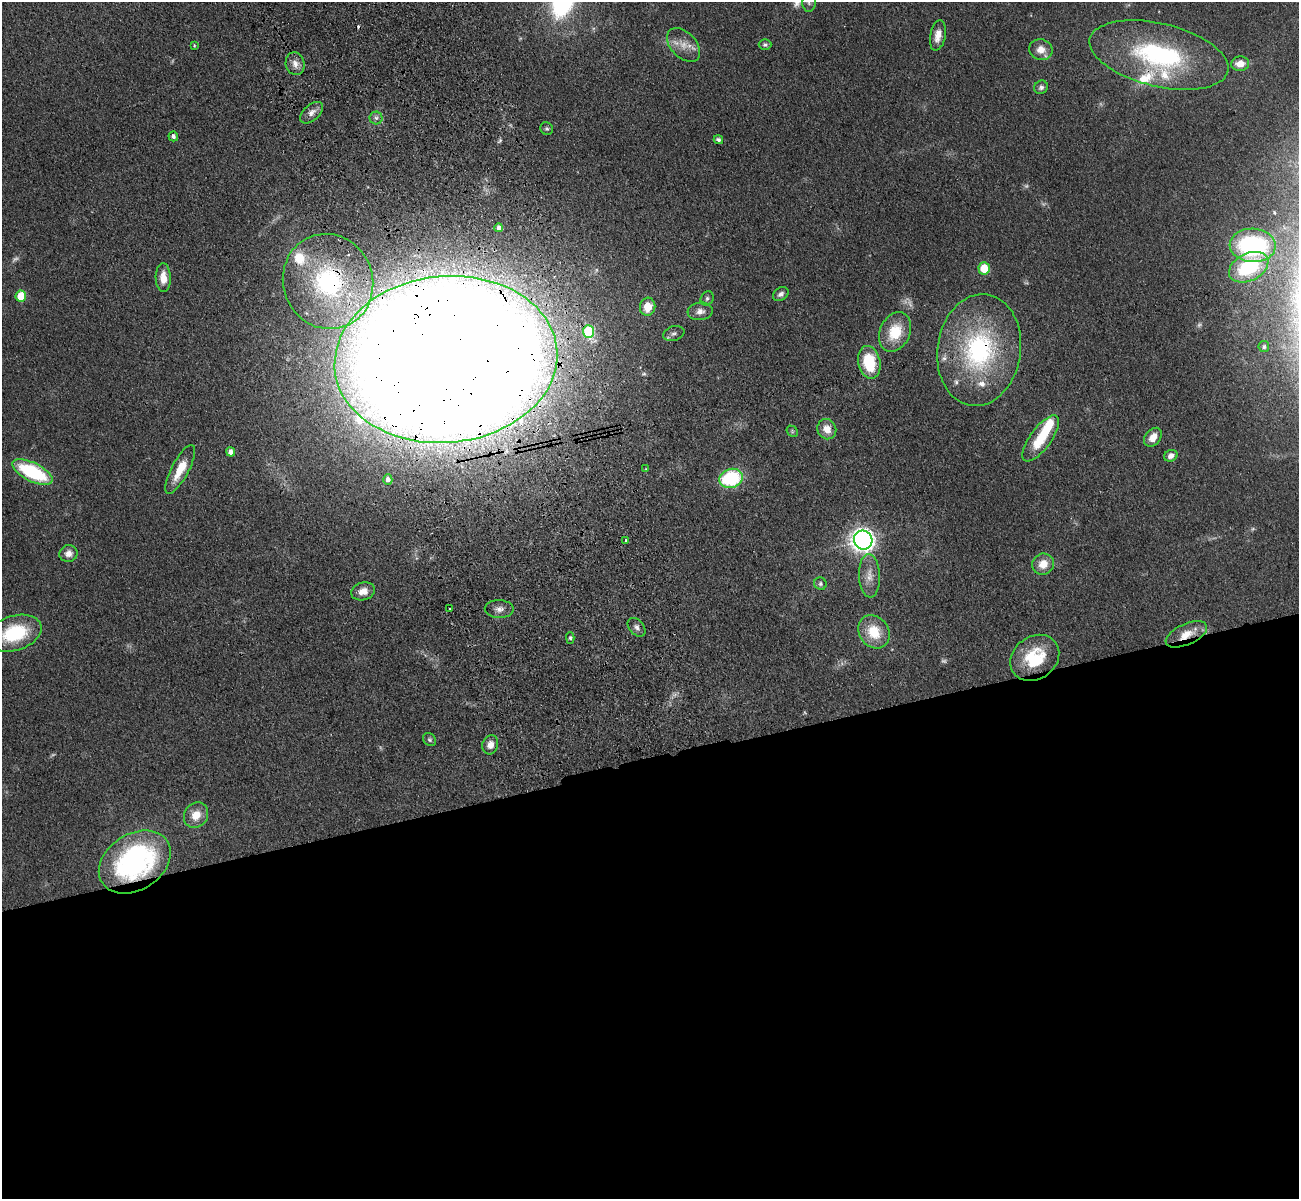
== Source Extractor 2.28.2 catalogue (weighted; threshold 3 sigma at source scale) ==
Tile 15 of 4 x 4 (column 3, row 4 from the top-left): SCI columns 2709-4005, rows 308-1504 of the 5417 x 5283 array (HDU 1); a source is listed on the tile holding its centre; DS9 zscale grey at full resolution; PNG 1301 x 1201 px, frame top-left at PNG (2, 2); each listed source drawn as its Kron ellipse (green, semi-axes under 4 px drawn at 4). Shown black and unused: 37% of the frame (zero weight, under 3 of 4 exposures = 6% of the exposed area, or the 3 px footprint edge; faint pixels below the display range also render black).
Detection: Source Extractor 2.28.2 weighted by HDU 2 'WHT'; one run over the whole footprint, this tile lists its part. Background 0.0437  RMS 0.0057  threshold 0.0256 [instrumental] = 3 sigma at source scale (4.5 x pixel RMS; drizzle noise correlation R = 1.50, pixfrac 1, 0.05/0.05 arcsec/px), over >= 5 px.
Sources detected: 77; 6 too faint to see at this stretch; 1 cosmic-ray / hot-pixel residue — neither listed nor drawn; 7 inside a brighter listed object's ellipse — not listed separately; the other 63 listed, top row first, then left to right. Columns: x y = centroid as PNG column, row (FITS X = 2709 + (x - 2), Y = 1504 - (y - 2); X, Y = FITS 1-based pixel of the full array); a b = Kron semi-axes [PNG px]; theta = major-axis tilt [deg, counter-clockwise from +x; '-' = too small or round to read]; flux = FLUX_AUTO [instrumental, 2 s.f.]
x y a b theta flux
809 2 9 6 -90 2.5
938 35 15 7 79 5.6
683 45 20 12 -46 8.1
765 45 6 5 - 1.3
194 46 4 3 - 0.51
1041 50 12 10 -14 6.2
1159 55 71 31 -13 88
295 64 11 9 -76 4.2
1240 64 9 7 5 6.3
1041 87 7 6 - 1.8
311 113 13 8 42 4
376 118 6 6 - 1.7
547 129 7 6 - 1.3
173 136 5 4 - 1.9
718 140 5 4 - 1.6
499 228 4 4 - 2
1253 245 23 16 -3 77
1249 267 21 13 26 44
984 268 6 5 - 18
163 278 14 7 -89 7.2
328 281 48 45 -68 95
781 294 8 6 32 2
21 296 5 5 - 15
707 298 7 6 - 1.4
648 307 9 8 - 9.7
700 311 13 9 7 3.5
588 331 6 5 - 36
895 332 21 15 65 19
674 334 11 7 17 2.2
1264 347 5 5 - 1.1
979 350 56 41 82 88
446 359 111 83 5 5000
869 362 16 11 -77 27
827 429 10 9 - 6.7
792 431 6 4 -48 0.89
1153 437 11 7 50 6.1
1041 438 27 10 54 19
231 452 5 4 - 3.4
1171 456 7 5 27 3.2
180 469 27 8 62 13
646 469 4 4 - 0.48
32 472 22 9 -26 48
731 478 12 9 16 48
388 480 5 4 - 2.2
863 540 9 9 - 340
626 541 3 3 - 1.1
68 554 9 8 - 4.3
1043 564 11 10 - 7.8
869 576 22 10 -88 6.7
820 584 6 6 - 1.7
363 591 12 9 16 5.5
449 609 3 3 - 4.7
499 609 14 9 -1 3.7
637 627 11 7 -49 2.4
874 632 18 14 -54 16
14 633 28 17 18 37
1186 634 22 10 24 9.8
570 638 6 4 -89 0.98
1035 658 26 21 37 28
430 740 7 5 -45 1.2
490 745 10 8 73 4.6
196 815 13 11 54 8.7
135 862 39 28 33 120
Overlapping masked pixels (flux is a lower limit): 6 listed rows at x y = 1159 55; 328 281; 979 350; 446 359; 1186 634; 135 862
Isophote crosses this tile's border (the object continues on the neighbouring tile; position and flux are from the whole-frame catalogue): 3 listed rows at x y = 809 2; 1249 267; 14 633